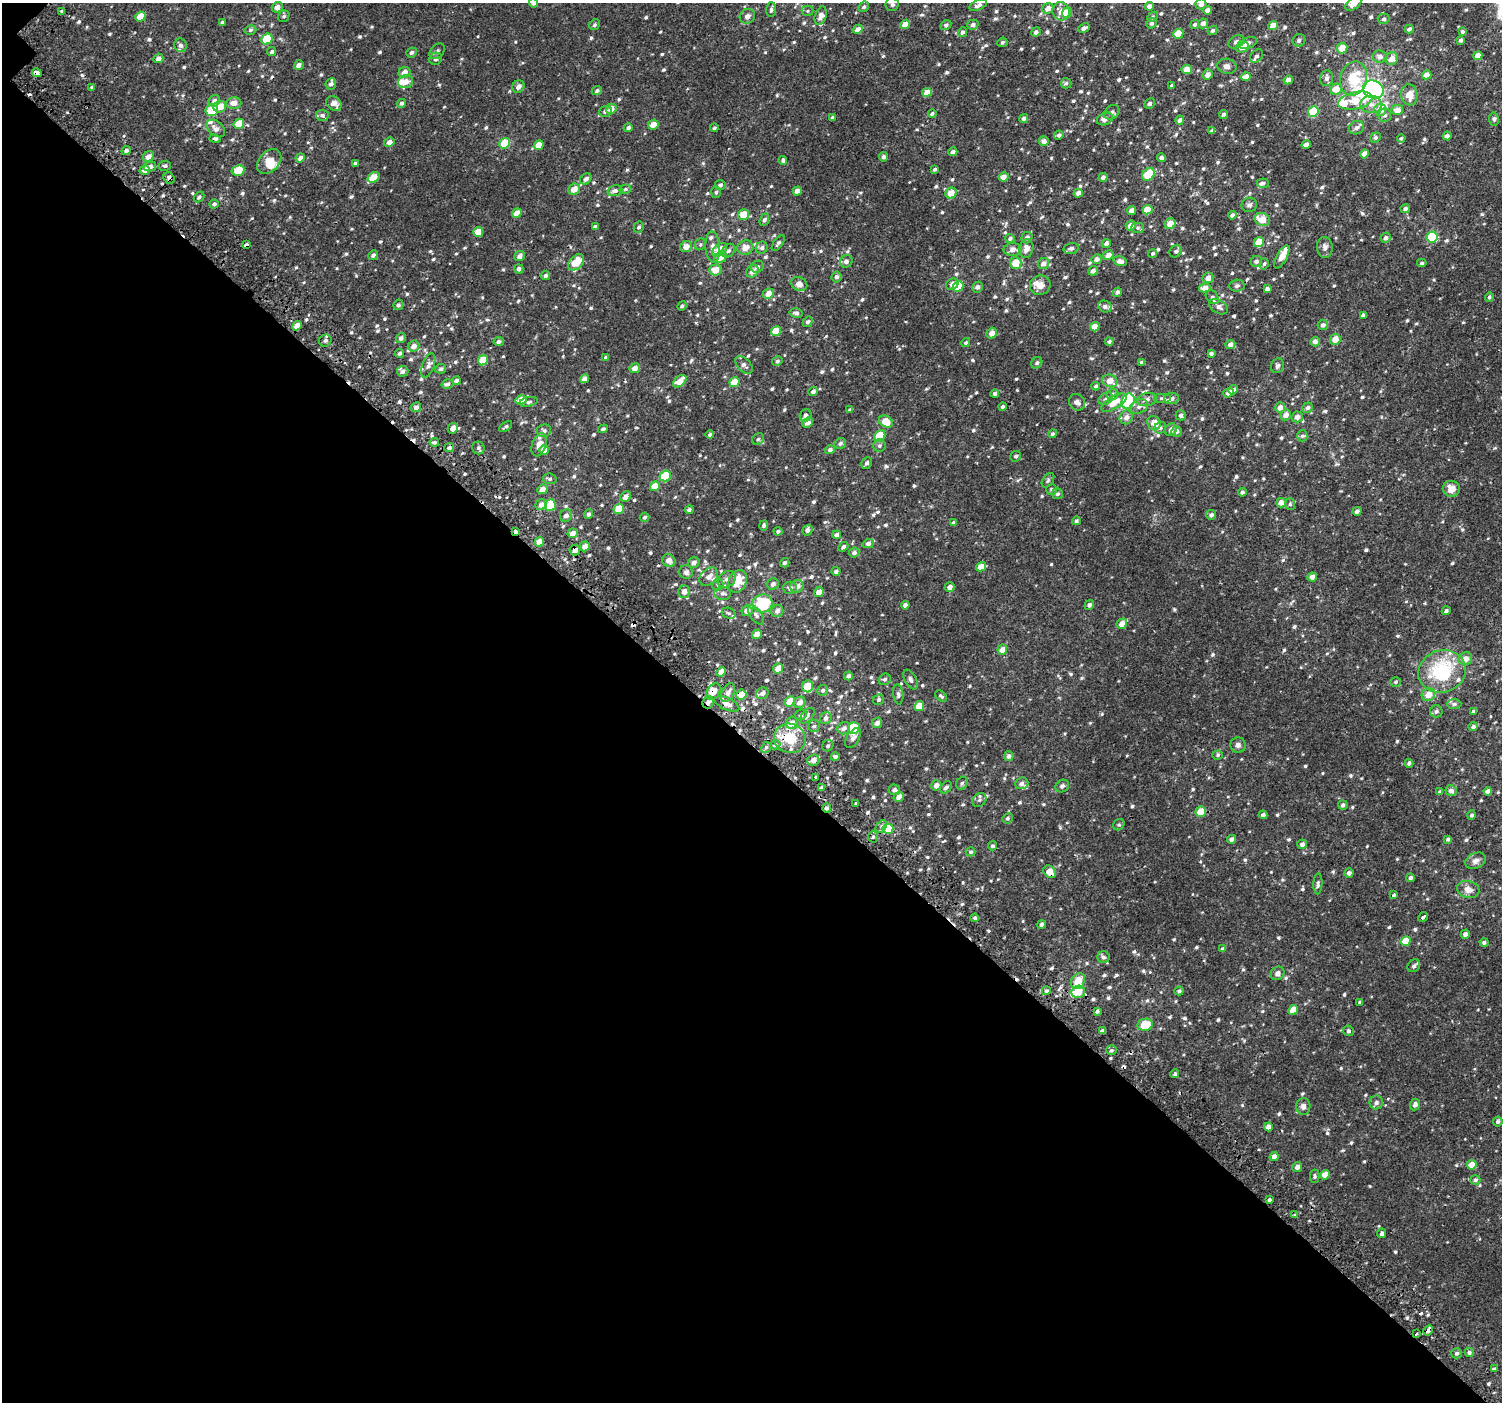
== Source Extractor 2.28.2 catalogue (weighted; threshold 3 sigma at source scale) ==
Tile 9 of 4 x 4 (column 1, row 3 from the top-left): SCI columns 64-1563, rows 1624-3023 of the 6113 x 6113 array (HDU 1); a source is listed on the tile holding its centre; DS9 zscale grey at full resolution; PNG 1504 x 1404 px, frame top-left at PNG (2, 3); each listed source drawn as its Kron ellipse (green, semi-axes under 4 px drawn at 4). Shown black and unused: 47% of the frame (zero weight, under 2 of 3 exposures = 3% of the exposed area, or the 3 px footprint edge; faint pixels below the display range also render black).
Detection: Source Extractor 2.28.2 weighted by HDU 2 'WHT'; one run over the whole footprint, this tile lists its part. Background 0.00226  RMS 0.003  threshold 0.0136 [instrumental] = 3 sigma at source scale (4.5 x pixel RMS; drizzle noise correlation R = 1.50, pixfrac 1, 0.0396/0.0396 arcsec/px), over >= 5 px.
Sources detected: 895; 12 cosmic-ray / hot-pixel residue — neither listed nor drawn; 31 inside a brighter listed object's ellipse — not listed separately; of the other 852, all 500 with FLUX_AUTO >= 0.496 (the completeness limit of this list) listed and drawn (352 fainter detections not listed), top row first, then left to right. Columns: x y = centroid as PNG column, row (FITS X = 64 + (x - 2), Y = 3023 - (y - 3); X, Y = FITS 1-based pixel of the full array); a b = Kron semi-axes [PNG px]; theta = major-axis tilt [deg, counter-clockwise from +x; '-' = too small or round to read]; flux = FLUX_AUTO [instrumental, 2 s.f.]
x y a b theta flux
533 3 4 4 - 0.73
1354 3 10 5 39 3
892 4 7 6 - 0.95
1201 4 5 5 - 1.6
978 5 9 5 25 0.97
1149 6 4 4 - 1.2
277 7 5 5 - 1.4
864 7 6 4 43 0.63
1048 8 6 5 - 1.7
771 10 7 5 88 0.61
1208 10 4 4 - 1.6
62 11 3 3 - 0.76
808 11 6 5 - 0.51
1061 11 9 8 - 2.3
1067 13 5 5 - 4.6
284 16 6 5 - 0.55
747 16 8 7 - 1.4
821 16 9 5 72 1.6
140 17 5 4 - 3.9
1153 17 6 4 44 0.51
1384 19 6 5 - 0.61
222 23 4 4 - 0.54
1151 23 5 5 - 0.69
1203 23 5 5 - 1.5
905 24 5 4 - 2.9
1195 24 5 4 - 0.58
594 25 6 5 - 0.58
946 25 6 4 43 0.59
973 25 5 5 - 0.82
1273 26 5 4 - 3.5
1084 28 6 3 26 1.2
858 29 5 4 - 1.5
1409 29 4 4 - 0.71
250 30 6 4 18 0.55
1213 30 5 4 - 0.65
962 32 5 4 - 0.73
1036 32 5 4 - 0.87
1462 32 4 4 - 0.5
1178 34 5 4 - 4.5
267 39 6 5 - 7.4
1299 40 6 6 - 0.98
1461 40 4 3 - 0.7
1002 42 5 4 - 0.53
1236 42 8 6 31 1
1248 43 9 5 20 1
180 45 7 6 - 0.8
1242 47 7 5 15 2.5
1342 48 5 5 - 3.3
437 51 9 6 47 0.81
272 52 4 4 - 0.58
411 52 5 4 - 0.7
1256 56 8 5 50 0.85
1478 56 5 4 - 3.3
1380 57 7 6 - 1.3
158 58 5 4 - 1.2
436 59 6 6 - 0.8
1392 59 6 6 - 2.5
299 65 5 4 - 1.1
1227 66 9 7 -11 1.2
1187 69 5 4 - 2.7
404 72 6 5 - 2.1
37 73 5 4 - 3.2
1208 75 5 4 - 1.6
1427 75 5 4 - 2
1246 77 5 4 - 2.6
1327 78 8 6 74 1.3
1354 79 17 13 77 10
1288 80 5 4 - 1.6
406 82 7 6 - 2.3
1066 83 5 5 - 0.54
331 84 6 5 - 0.89
1172 86 4 3 - 0.54
92 87 4 3 - 0.51
518 87 6 5 - 1.2
1336 89 6 5 - 3.2
1373 89 10 8 -25 60
597 91 5 4 - 0.63
927 92 5 4 - 3.2
1409 95 10 8 -83 3.5
214 101 6 5 - 1
1355 101 17 8 12 6.4
234 103 7 6 - 2
334 103 8 6 -37 2
401 103 4 4 - 0.67
1149 103 5 4 - 0.58
1371 104 10 9 - 2
220 107 6 5 - 3.7
611 109 5 5 - 2.3
212 110 6 6 - 7.1
1380 110 6 6 - 3.4
1397 110 6 5 - 2.4
605 111 6 5 - 0.74
1313 111 5 5 - 11
1112 112 8 6 37 0.72
932 114 4 4 - 0.62
1223 114 5 4 - 0.61
322 115 6 5 - 0.72
1385 115 7 6 - 0.97
832 117 4 3 - 0.57
1024 118 4 4 - 0.81
1105 119 8 6 25 1.2
1494 119 6 5 - 0.66
1180 120 5 4 - 0.96
239 124 5 5 - 5.3
653 125 5 4 - 2.6
628 128 5 4 - 0.78
714 128 4 3 - 0.51
1356 128 8 6 25 1.2
216 129 10 7 -41 1.5
1212 131 4 4 - 0.94
1059 135 5 4 - 0.66
1447 136 4 4 - 1.5
1375 137 5 5 - 0.73
215 138 6 4 -14 0.99
1401 138 4 4 - 0.5
1044 141 5 5 - 1.2
389 142 5 4 - 1.4
505 143 5 5 - 7.9
1306 144 4 4 - 1.4
539 145 5 4 - 2.6
126 151 4 4 - 0.7
953 152 4 4 - 0.91
1364 154 4 4 - 2.1
148 157 6 5 - 1.9
883 157 4 4 - 0.83
300 158 5 4 - 1.1
1161 158 4 4 - 0.78
783 160 4 4 - 0.62
269 161 14 10 47 3.2
356 163 4 4 - 0.62
165 166 6 5 - 0.61
150 167 6 5 - 1.1
935 169 4 3 - 0.57
145 170 5 5 - 1.9
238 170 7 5 13 4.8
1148 174 7 5 48 8
374 177 6 4 34 3.7
1003 177 5 4 - 1.9
1103 177 4 4 - 0.96
169 178 6 5 - 0.77
586 179 6 5 - 0.96
1263 183 6 4 0 0.74
720 185 5 5 - 0.87
574 189 6 5 - 2.5
625 189 6 4 19 0.5
615 191 7 5 16 0.94
797 191 4 4 - 1.5
716 192 5 5 - 0.53
951 193 6 5 - 3
1078 193 4 4 - 1.7
199 197 6 4 45 0.59
214 204 5 4 - 0.71
1249 205 8 7 - 0.89
1405 209 5 4 - 0.8
1132 210 5 4 - 1.7
1147 210 5 4 - 4.3
517 213 5 4 - 2.4
744 214 6 5 - 4.4
1232 215 4 4 - 0.97
1262 219 8 6 -24 4.3
764 220 6 4 68 0.59
1170 224 6 5 - 3
1131 225 5 4 - 2
595 226 4 3 - 0.56
639 227 6 5 - 0.6
1138 228 6 5 - 0.61
478 232 5 5 - 3.1
1432 237 5 5 - 14
1010 238 5 4 - 0.62
1027 238 6 5 - 1.1
1386 238 5 5 - 0.91
1259 242 5 4 - 4.2
778 243 9 4 55 0.64
1106 243 5 4 - 1.2
700 244 6 5 - 0.51
247 245 4 4 - 1.7
686 247 6 5 - 2
713 247 15 7 -87 1.8
1325 247 10 8 -88 1.2
745 248 8 7 - 2.4
762 248 6 5 - 0.84
1071 248 7 5 14 0.71
1013 249 9 6 1 1.8
1026 249 9 7 76 1.7
720 250 9 5 39 4.8
729 251 7 6 - 0.88
1176 251 6 5 - 0.57
1153 253 4 4 - 0.63
373 255 5 4 - 0.75
1108 255 5 5 - 1.6
520 256 5 5 - 1.3
720 257 7 5 39 2.7
1282 257 13 5 61 3.3
1097 259 5 4 - 1.1
846 261 6 6 - 1.2
1120 261 7 4 -15 1.5
1256 261 6 5 - 0.93
576 262 9 6 46 5.6
1016 263 6 5 - 4.6
1422 263 5 4 - 0.55
1044 264 6 5 - 1.7
1264 264 6 4 72 0.5
757 267 6 5 - 0.82
519 269 5 4 - 0.92
715 270 6 5 - 3.5
752 271 7 5 40 1.7
1093 271 5 4 - 1.1
545 275 5 4 - 0.64
836 277 5 5 - 0.75
1208 278 6 5 - 1.5
799 284 8 6 -26 1.8
952 284 6 5 - 1.5
1040 285 10 9 - 2.3
958 286 5 5 - 8.1
1237 286 8 6 2 0.69
977 287 6 5 - 0.95
1205 288 6 4 12 1.9
1267 289 4 4 - 1.1
1117 292 5 4 - 0.85
768 294 5 5 - 2.8
1212 297 8 5 -50 0.71
1489 297 5 4 - 0.59
398 305 5 5 - 0.6
682 306 5 4 - 0.56
1105 306 7 5 -22 0.93
1219 307 10 6 -29 1.4
796 313 6 5 - 0.76
1363 315 4 3 - 0.72
808 322 5 4 - 0.68
1323 325 5 5 - 1
297 326 5 4 - 2.6
1095 327 5 4 - 2.8
776 331 5 4 - 5
992 333 6 5 - 1.8
401 338 5 5 - 0.76
1335 339 6 5 - 3.1
325 341 6 5 - 0.81
499 341 5 4 - 0.86
1109 341 4 4 - 0.62
966 342 4 4 - 0.52
1315 342 5 4 - 1.1
1230 344 5 4 - 1.4
414 346 6 5 - 1.4
400 353 4 4 - 0.6
1211 353 4 3 - 0.65
606 358 4 4 - 0.65
483 360 5 4 - 6.3
777 361 5 4 - 0.58
1141 362 4 3 - 0.5
1037 363 6 5 - 0.67
744 365 10 6 -45 1.1
428 366 12 6 69 1.1
1277 366 7 6 - 0.77
635 368 5 4 - 1.7
441 369 5 4 - 0.65
403 371 5 5 - 0.89
584 379 4 4 - 1.3
456 380 4 4 - 0.83
680 381 8 5 41 3.3
1110 381 7 6 - 3.2
734 382 5 4 - 5.3
447 384 6 5 - 0.95
1096 386 4 4 - 0.64
1233 390 5 4 - 1
813 391 5 4 - 0.79
995 393 4 4 - 0.78
1228 393 5 4 - 1.7
1113 394 6 5 - 0.59
1163 398 9 5 0 0.81
1172 398 7 5 6 1
1106 399 8 5 38 0.78
1147 399 10 6 12 1.2
521 400 5 4 - 5
1128 401 8 6 67 26
528 402 9 4 11 0.67
1077 402 8 7 - 1.6
1114 403 14 6 31 4.1
1139 406 9 7 22 1.4
416 407 5 4 - 1.3
1003 407 4 4 - 0.62
1280 407 5 5 - 1.9
1308 408 5 5 - 0.88
850 410 4 3 - 0.64
806 415 6 6 - 1
1181 415 5 5 - 0.74
1286 415 6 5 - 1.6
1126 417 7 6 - 1.7
1297 417 5 5 - 1.4
808 422 5 5 - 1.7
886 422 7 5 -30 4.2
1154 423 7 6 - 2.8
506 427 7 4 35 0.53
453 428 5 5 - 2
1160 428 6 5 - 0.66
603 429 5 4 - 0.61
1171 430 6 5 - 1.2
544 431 7 6 - 0.81
1176 432 5 5 - 0.85
1053 434 4 4 - 0.66
710 435 4 4 - 0.67
880 436 6 5 - 8.2
1302 436 6 5 - 0.59
758 439 6 5 - 0.52
434 442 5 3 - 0.58
840 443 6 5 - 0.77
539 445 12 7 70 2.7
880 446 6 6 - 0.66
449 448 5 4 - 0.84
478 448 6 6 - 0.73
544 450 5 4 - 2.4
830 450 5 4 - 0.81
1016 456 5 5 - 0.56
867 463 6 5 - 0.85
665 476 6 5 - 7.7
550 479 7 5 -12 0.63
1048 480 8 5 54 0.57
655 486 5 4 - 3.9
542 489 5 4 - 1.8
1451 489 8 8 - 2.9
1052 490 5 5 - 0.52
1242 492 4 4 - 0.73
1057 494 6 5 - 0.66
626 497 6 5 - 1.3
1281 503 5 4 - 2.1
1290 504 6 5 - 0.56
541 505 6 5 - 1.6
550 505 5 5 - 8.5
619 509 5 4 - 6.2
689 510 4 4 - 0.59
1357 511 4 4 - 0.99
588 514 5 4 - 0.72
1211 515 5 4 - 0.79
566 516 6 5 - 1.3
644 517 5 4 - 0.52
1076 521 4 4 - 0.61
954 522 4 4 - 0.64
764 525 5 4 - 0.57
807 530 5 5 - 1.1
516 531 3 3 - 1.6
778 531 4 3 - 0.54
572 533 5 4 - 2.1
837 535 4 4 - 1.2
539 542 5 4 - 3.2
868 544 5 4 - 0.96
585 546 5 4 - 1.9
843 547 5 4 - 0.75
575 550 5 5 - 1.2
854 552 5 5 - 0.93
669 560 7 6 - 1.9
694 563 6 5 - 1.3
785 563 5 4 - 0.73
981 567 5 4 - 2.5
836 571 4 4 - 0.79
686 572 7 6 - 1
709 577 10 7 42 1.8
1312 577 5 4 - 1.4
727 579 10 7 33 1.6
737 581 12 9 64 6.3
773 584 6 5 - 1
718 585 6 5 - 0.56
797 586 7 6 - 1.7
950 587 5 4 - 1.4
790 588 7 6 - 1
684 592 6 5 - 1.6
819 592 5 5 - 2.1
723 593 8 6 -5 0.98
763 603 10 9 - 14
905 605 4 4 - 1.3
1089 605 5 4 - 0.78
747 611 5 5 - 2
777 611 6 6 - 1.2
1446 611 4 3 - 0.56
729 613 7 5 -19 0.68
756 615 11 5 -55 0.9
1122 624 5 5 - 2.4
757 634 5 4 - 2.6
1002 650 5 4 - 2.1
1465 659 7 6 - 1.9
778 668 5 5 - 2.8
1442 671 24 21 20 20
721 672 5 4 - 2.9
848 676 4 4 - 0.98
885 679 6 5 - 0.57
911 680 11 5 -62 0.83
1396 682 5 5 - 0.57
807 686 6 5 - 4.9
823 690 5 5 - 0.61
713 692 9 6 54 3.5
728 693 10 6 61 1.4
762 693 6 5 - 1.2
898 694 10 5 -83 0.73
1428 694 7 6 - 2.8
741 695 5 5 - 4.5
941 696 6 4 -41 0.53
879 700 6 5 - 0.64
790 701 5 4 - 4.7
708 702 6 5 - 1.1
800 702 6 5 - 1.7
727 704 13 6 -24 1.6
1454 704 7 5 1 0.73
919 706 5 4 - 3.2
1436 711 6 6 - 0.78
1473 712 4 4 - 0.62
801 715 6 5 - 0.61
807 716 9 5 50 0.81
826 718 6 5 - 1
792 723 6 5 - 1.8
877 723 5 5 - 1.3
814 726 6 6 - 0.57
1473 727 4 4 - 0.68
844 728 6 6 - 1.2
854 728 6 5 - 11
790 738 16 14 -18 7.7
853 738 11 6 57 1
775 745 5 4 - 0.61
1238 745 7 7 - 0.99
828 746 6 5 - 0.61
766 747 5 4 - 0.57
1218 755 5 4 - 0.5
1009 756 5 4 - 0.87
835 757 4 4 - 0.74
813 760 6 5 - 2
1409 763 4 4 - 0.65
815 777 3 3 - 1.6
962 783 7 5 62 0.56
1022 783 7 6 - 0.96
936 785 5 5 - 1.7
1062 786 7 6 - 0.77
946 787 7 5 48 0.76
822 788 4 3 - 0.97
894 790 6 5 - 1
1451 790 6 5 - 1.3
1488 791 4 4 - 1.2
1440 792 4 3 - 0.73
899 797 5 5 - 1.7
979 800 8 6 42 0.68
856 803 3 3 - 2
1343 805 5 4 - 0.74
827 808 5 4 - 0.91
1201 812 5 5 - 3.9
1263 815 4 4 - 0.81
1471 815 4 4 - 0.54
1008 818 5 5 - 0.54
1119 825 6 5 - 0.5
881 827 7 5 50 0.95
888 829 5 5 - 7.2
873 837 5 5 - 0.59
1232 839 4 4 - 1
1448 839 4 3 - 0.63
1302 844 5 4 - 1
992 846 4 4 - 0.61
971 852 5 4 - 0.59
1476 861 11 7 25 1.3
1050 872 7 5 -42 3.4
1349 873 4 4 - 0.9
1410 878 4 4 - 0.86
1318 884 10 4 87 0.67
1468 889 11 8 -15 1.9
1393 895 4 3 - 1.1
1423 917 5 3 - 3.2
975 918 4 4 - 0.53
1041 924 4 4 - 0.73
1465 934 4 4 - 1
1406 941 5 4 - 5
1484 942 4 4 - 0.58
1223 949 4 3 - 0.92
1103 957 6 6 - 0.66
1414 966 7 5 43 0.89
1278 973 7 6 - 1.1
1078 981 8 6 64 5.3
1046 991 5 4 - 0.6
1179 991 4 4 - 0.62
1078 992 7 6 - 4
1360 1002 3 3 - 0.52
1293 1010 5 4 - 3.9
1097 1011 4 3 - 0.6
1145 1025 8 6 10 6.1
1102 1031 4 3 - 0.83
1348 1031 5 5 - 0.59
1111 1050 5 4 - 0.69
1175 1074 4 3 - 0.63
1376 1103 7 6 - 0.85
1415 1105 6 5 - 1.2
1303 1106 8 7 - 1.1
1498 1122 5 4 - 0.62
1268 1127 4 4 - 1.7
1274 1157 4 4 - 1.5
1472 1165 5 4 - 3.4
1297 1167 5 4 - 1.2
1325 1175 5 4 - 2.4
1315 1176 6 5 - 0.55
1475 1180 5 4 - 0.71
1269 1200 4 3 - 0.52
1295 1215 3 3 - 1.6
1382 1233 5 4 - 0.73
1428 1330 5 4 - 1.8
1416 1334 3 3 - 1.4
1469 1352 4 4 - 0.66
1457 1353 5 5 - 0.72
1494 1369 4 3 - 1
Overlapping masked pixels (flux is a lower limit): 14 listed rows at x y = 37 73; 169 178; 247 245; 516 531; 575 550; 713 692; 741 695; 708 702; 727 704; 790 738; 827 808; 1050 872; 1428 1330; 1416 1334
Isophote crosses this tile's border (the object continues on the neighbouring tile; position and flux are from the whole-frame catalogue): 4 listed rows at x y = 533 3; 1354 3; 892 4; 1201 4